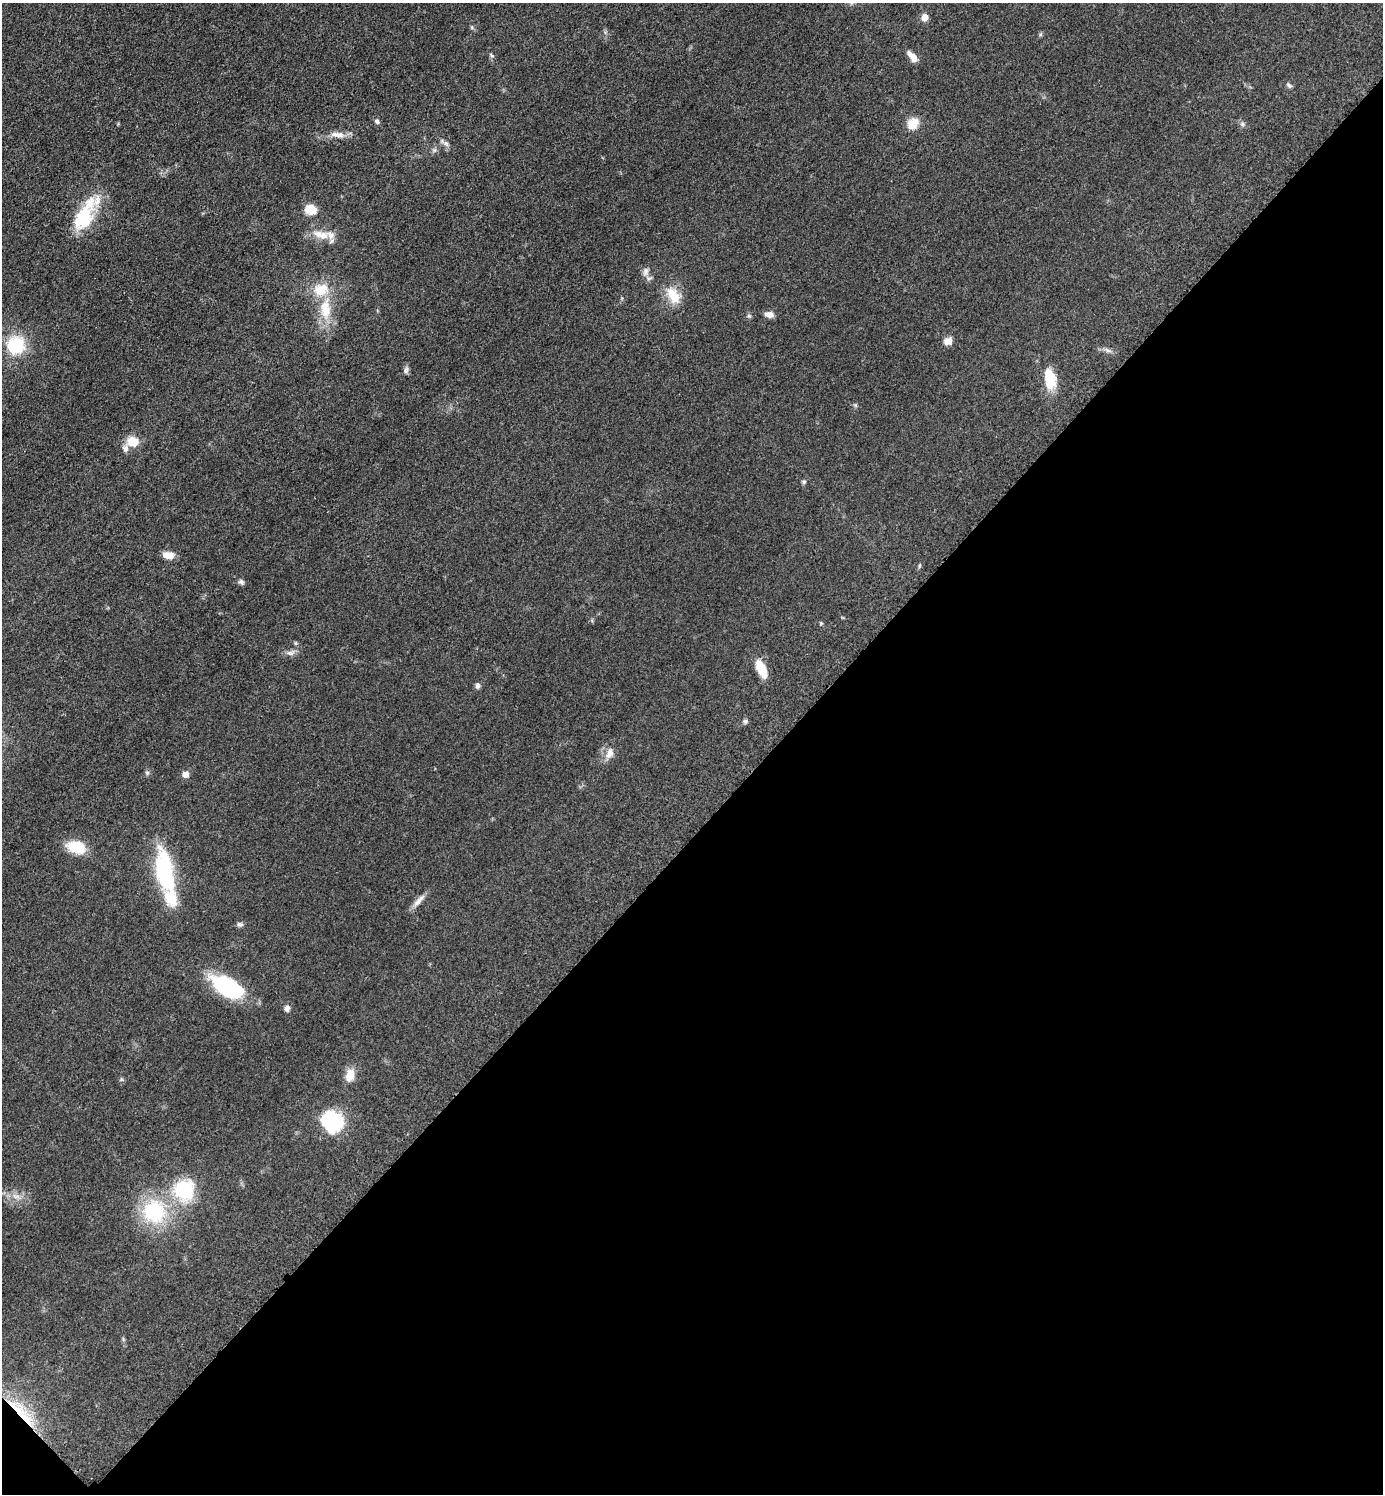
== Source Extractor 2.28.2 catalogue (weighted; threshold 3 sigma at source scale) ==
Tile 15 of 4 x 4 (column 3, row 4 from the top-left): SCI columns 2973-4353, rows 21-1512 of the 6048 x 6047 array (HDU 1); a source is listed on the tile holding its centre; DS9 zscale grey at full resolution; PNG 1385 x 1496 px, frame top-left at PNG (2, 3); no overlay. Shown black and unused: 45% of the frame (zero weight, under 3 of 5 exposures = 4% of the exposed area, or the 3 px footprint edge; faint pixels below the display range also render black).
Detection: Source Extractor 2.28.2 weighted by HDU 2 'WHT'; one run over the whole footprint, this tile lists its part. Background 0.0497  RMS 0.0055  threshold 0.0245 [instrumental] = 3 sigma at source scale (4.5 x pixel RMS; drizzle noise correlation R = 1.50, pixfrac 1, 0.05/0.05 arcsec/px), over >= 5 px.
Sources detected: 53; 2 inside a brighter object's white glare — not listed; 5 inside a brighter listed object's ellipse — not listed separately; the other 46 listed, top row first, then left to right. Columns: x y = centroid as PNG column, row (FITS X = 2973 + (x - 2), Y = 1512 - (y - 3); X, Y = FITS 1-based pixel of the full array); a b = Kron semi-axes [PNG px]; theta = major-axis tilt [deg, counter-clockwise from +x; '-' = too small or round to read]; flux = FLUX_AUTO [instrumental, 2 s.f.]
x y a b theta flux
924 17 7 6 - 4.7
472 27 6 4 72 0.64
492 56 7 4 -57 0.91
912 56 14 6 -48 4.3
1289 85 9 5 -37 1.2
377 121 7 5 -34 1.3
913 123 7 7 - 16
1242 124 7 5 -47 1.2
337 134 22 7 -6 4.9
446 144 10 5 -23 1.6
310 209 15 12 -19 6.6
83 219 47 20 55 27
323 235 13 12 - 5.7
645 272 12 7 78 2.6
673 295 25 14 -59 11
325 309 31 14 -89 16
769 314 11 7 -5 3
948 341 11 9 22 3.5
16 345 21 21 - 23
1108 351 7 4 -20 1.3
406 370 10 6 75 1.5
1050 379 28 14 -80 13
133 441 15 12 -6 7.8
804 482 6 5 - 0.89
168 555 12 7 -7 5.5
920 565 6 3 70 0.66
241 582 8 6 -30 1.3
290 653 12 6 7 2.3
761 669 20 9 -64 10
477 686 7 6 - 1.6
745 721 6 5 - 1
609 754 15 9 63 4.4
147 772 6 4 -19 0.77
186 774 6 6 - 4.6
76 847 20 12 -17 15
164 871 55 22 -87 42
419 900 21 7 47 3.8
240 924 8 6 -6 1.4
228 987 38 19 -29 40
287 1008 7 7 - 1.8
350 1075 17 11 74 6.4
328 1119 29 22 -76 24
184 1190 26 25 - 31
16 1196 12 5 -5 2.6
154 1212 27 25 -44 40
22 1415 50 12 -48 25
Overlapping masked pixels (flux is a lower limit): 1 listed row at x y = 22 1415